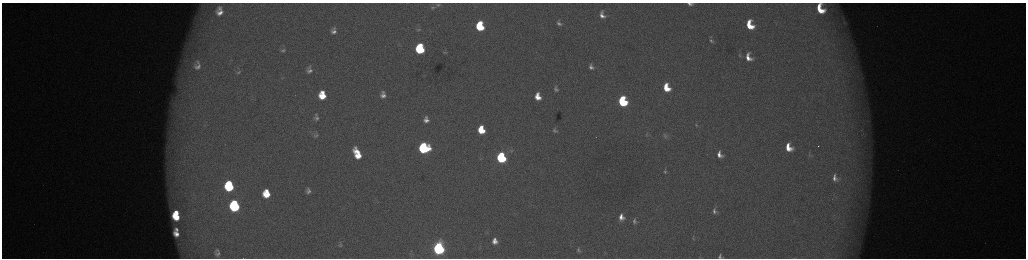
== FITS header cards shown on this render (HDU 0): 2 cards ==
NAXIS1  =                 2048 /fastest changing axis
NAXIS2  =                  512 /next to fastest changing axis

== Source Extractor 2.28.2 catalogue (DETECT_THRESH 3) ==
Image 2048 x 512 px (HDU 0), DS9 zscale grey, zoomed out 1/2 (1 PNG px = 2 x 2 image px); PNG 1028 x 260 px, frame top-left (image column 1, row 511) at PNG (2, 3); no overlay
Background 175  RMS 2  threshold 6.07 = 3 sigma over >= 5 px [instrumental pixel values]
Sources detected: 77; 5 cannot appear on this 1/2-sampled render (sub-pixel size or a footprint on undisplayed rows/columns) and are not listed; the other 72 listed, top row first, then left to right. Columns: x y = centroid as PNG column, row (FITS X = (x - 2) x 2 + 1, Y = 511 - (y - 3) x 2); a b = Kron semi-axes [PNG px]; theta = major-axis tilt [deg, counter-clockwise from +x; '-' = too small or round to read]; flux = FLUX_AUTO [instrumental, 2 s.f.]
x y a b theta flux
690 4 5 3 - 1300
438 5 7 4 -4 840
433 7 7 4 2 680
220 8 9 7 -36 2300
820 9 9 6 -64 9900
220 13 11 8 -3 4300
602 15 10 7 -71 3200
559 20 6 4 72 720
844 23 5 3 - 570
479 24 5 3 - 6600
559 24 8 5 -17 1600
750 25 10 6 -67 12000
480 27 6 6 - 19000
418 30 6 3 3 500
334 32 6 6 - 2200
711 40 9 5 -63 1300
188 44 8 4 33 1500
420 47 5 4 - 12000
283 50 8 6 4 1500
420 50 6 5 - 30000
445 52 5 3 - 390
740 56 7 4 -67 730
748 57 11 7 -66 5200
197 65 17 12 89 7100
591 67 10 7 -68 2400
309 70 6 5 - 1800
239 72 8 4 36 850
666 88 8 6 -67 10000
556 89 8 5 -78 1300
383 93 5 3 - 700
322 95 7 6 - 10000
383 96 5 4 - 1800
538 97 6 5 - 5200
622 101 7 6 - 41000
316 118 5 4 - 1200
426 120 7 5 -83 2600
696 125 5 4 - 600
481 130 7 5 -76 12000
555 130 4 3 - 820
647 134 5 4 - 560
862 135 5 2 - 470
316 136 7 4 11 790
665 136 9 7 -56 1700
818 146 2 1 - 410
788 147 8 6 -64 6800
424 148 7 7 - 59000
512 151 5 4 - 730
357 154 11 6 -66 11000
720 154 8 6 -66 3300
809 155 9 4 -88 780
501 158 7 6 - 52000
665 171 10 5 -86 1400
835 178 8 5 -77 2100
229 186 8 6 -83 36000
308 191 5 4 - 1400
266 193 7 6 - 11000
234 206 8 6 -84 62000
715 211 9 7 -74 2000
176 213 4 3 - 4200
176 217 7 5 -41 10000
621 217 6 5 - 3200
634 221 7 5 -88 1200
176 229 4 3 - 1100
176 234 6 4 -48 3400
693 238 7 3 -89 560
495 241 6 5 - 3100
341 245 6 5 - 730
439 248 7 6 - 130000
578 250 5 3 - 870
217 253 7 5 -86 1600
410 254 5 1 - 250
720 256 5 4 - 970
At the frame edge (FLAGS 8, measured only in part): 3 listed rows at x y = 690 4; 820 9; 720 256
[5 sub-pixel or undisplayed-footprint detections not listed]